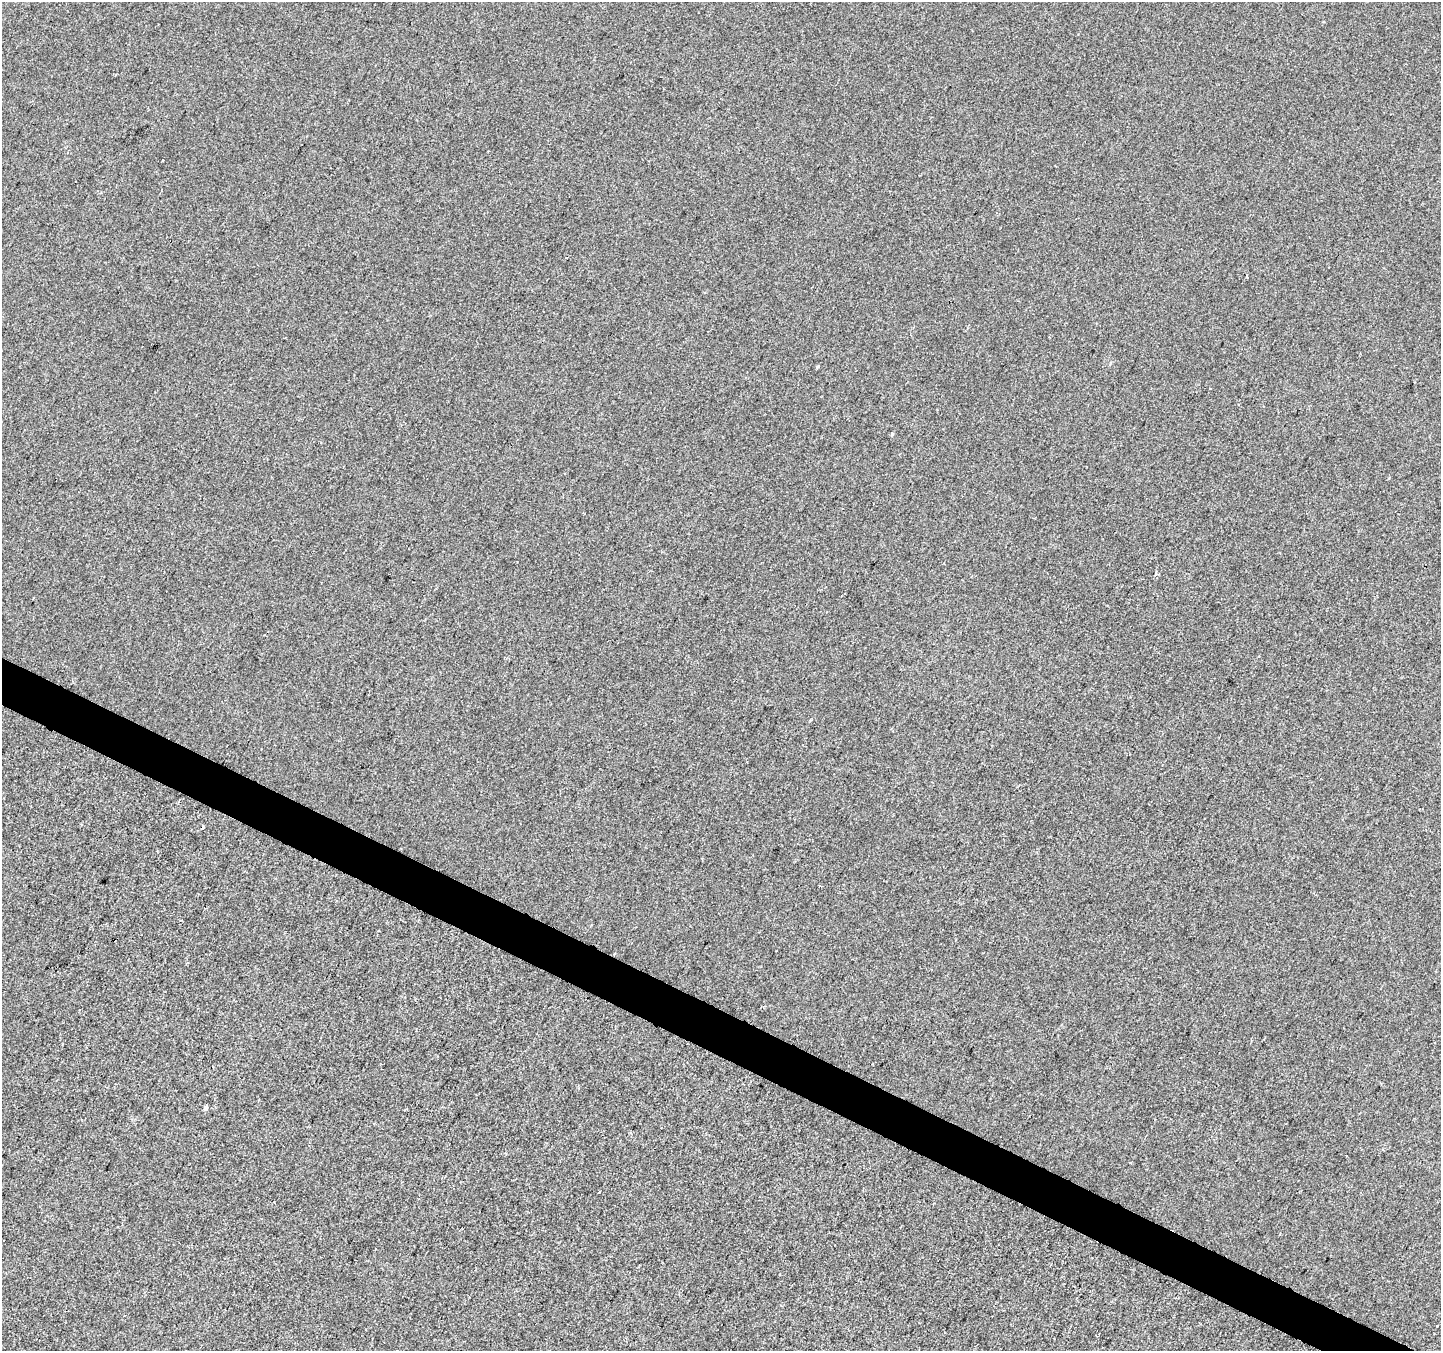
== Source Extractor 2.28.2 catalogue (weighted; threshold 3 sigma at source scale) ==
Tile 6 of 4 x 4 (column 2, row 2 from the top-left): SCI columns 1448-2886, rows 2964-4312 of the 5763 x 5861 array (HDU 1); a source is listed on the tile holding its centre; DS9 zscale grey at full resolution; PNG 1443 x 1353 px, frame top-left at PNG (2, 2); no overlay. Shown black and unused: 3% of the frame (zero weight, under 2 of 3 exposures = <1% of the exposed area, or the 3 px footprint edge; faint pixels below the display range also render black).
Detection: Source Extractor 2.28.2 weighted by HDU 2 'WHT'; one run over the whole footprint, this tile lists its part. Background 0.00112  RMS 0.0057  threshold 0.0257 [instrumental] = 3 sigma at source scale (4.5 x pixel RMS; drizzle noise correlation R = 1.50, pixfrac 1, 0.0396/0.0396 arcsec/px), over >= 5 px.
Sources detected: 9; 3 cosmic-ray / hot-pixel residue — not listed; the other 6 listed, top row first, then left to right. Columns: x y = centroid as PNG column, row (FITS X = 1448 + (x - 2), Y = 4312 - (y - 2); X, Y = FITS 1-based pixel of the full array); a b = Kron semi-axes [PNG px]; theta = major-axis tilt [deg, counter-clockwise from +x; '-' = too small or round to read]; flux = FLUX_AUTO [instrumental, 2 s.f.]
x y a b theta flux
817 367 3 3 - 1.1
892 434 5 3 - 0.71
821 886 3 2 - 1.6
205 1108 5 4 - 1.5
1346 1156 3 2 - 0.55
599 1192 3 2 - 0.64